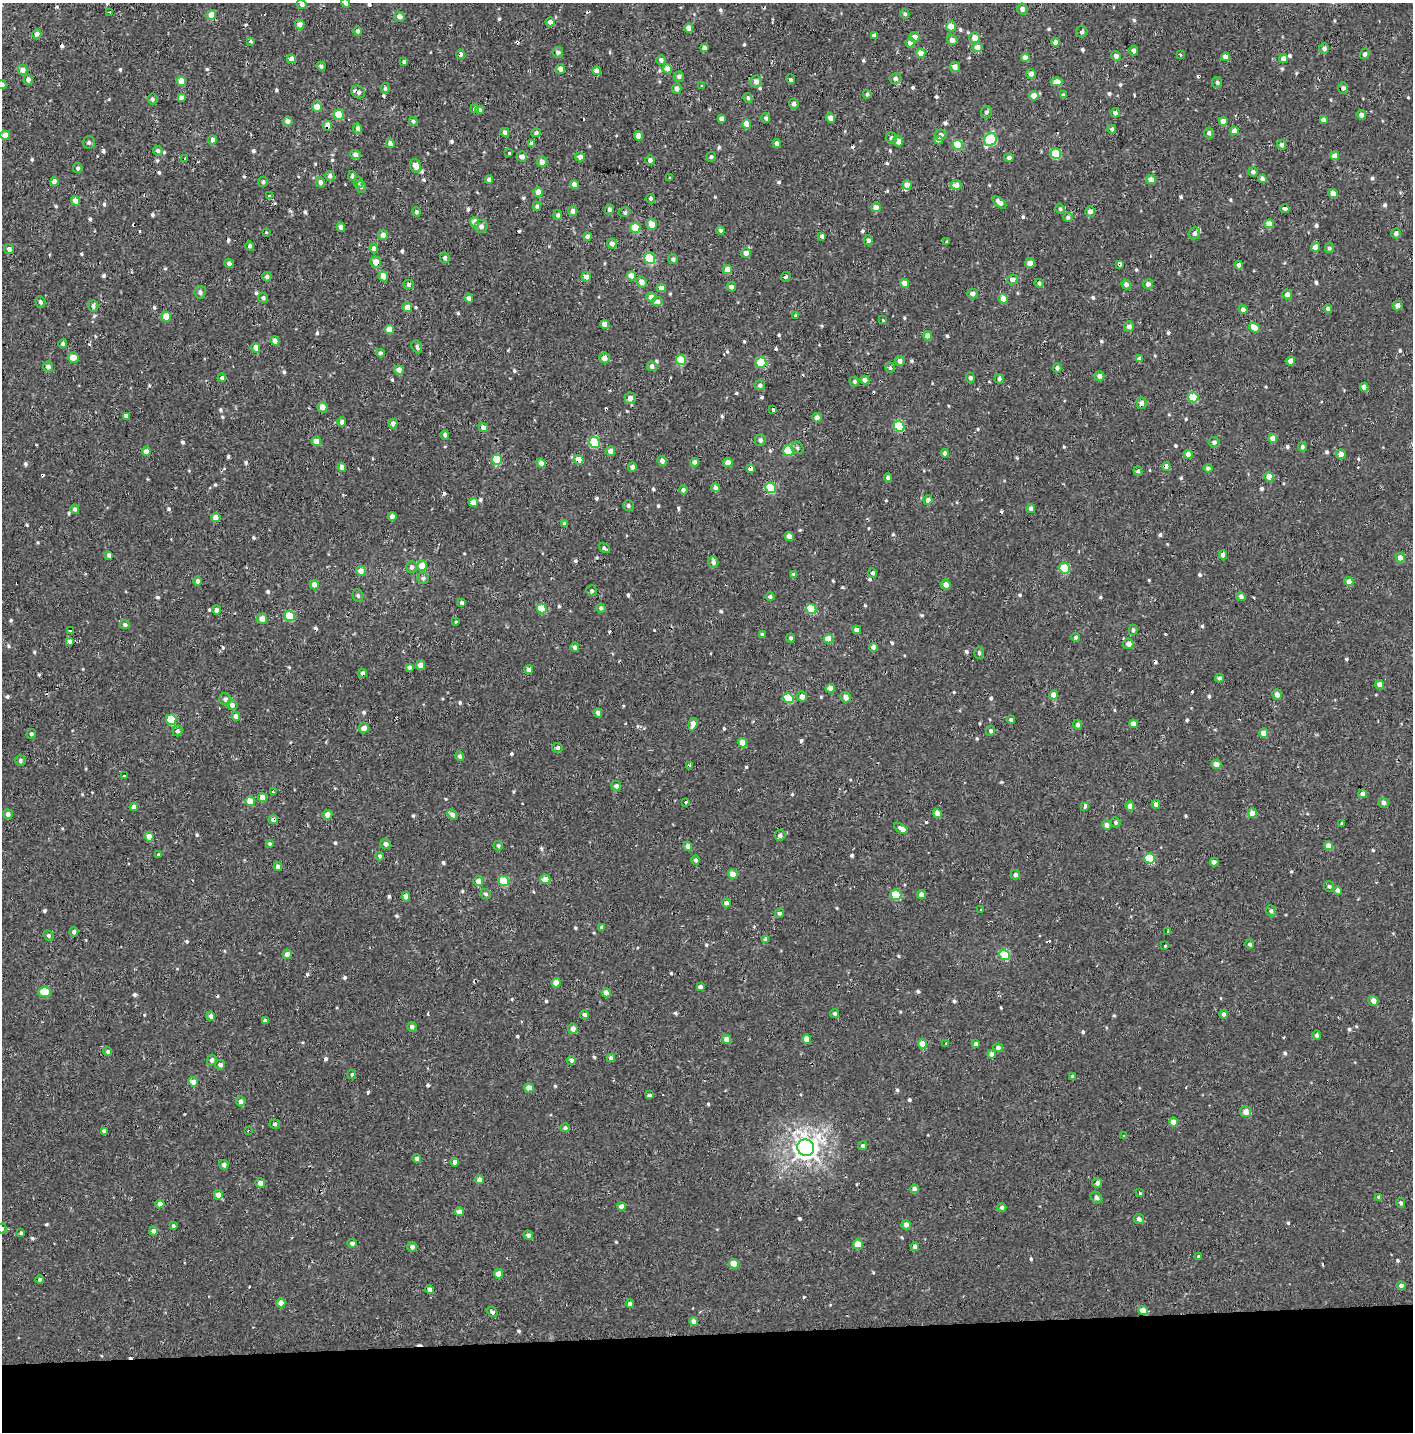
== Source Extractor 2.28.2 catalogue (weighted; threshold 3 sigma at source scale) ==
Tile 8 of 3 x 3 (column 2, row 3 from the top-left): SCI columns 1425-2835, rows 163-1592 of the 4245 x 4554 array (HDU 1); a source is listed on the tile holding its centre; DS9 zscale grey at full resolution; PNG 1415 x 1434 px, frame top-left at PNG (2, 3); each listed source drawn as its Kron ellipse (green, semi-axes under 4 px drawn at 4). Shown black and unused: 7% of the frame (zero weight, under 2 of 3 exposures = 3% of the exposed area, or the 3 px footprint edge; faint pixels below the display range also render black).
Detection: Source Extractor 2.28.2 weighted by HDU 2 'WHT'; one run over the whole footprint, this tile lists its part. Background -2.28e-05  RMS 0.0025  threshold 0.0113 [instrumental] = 3 sigma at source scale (4.5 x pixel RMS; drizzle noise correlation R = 1.50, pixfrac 1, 0.0396/0.0396 arcsec/px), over >= 5 px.
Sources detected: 776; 41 cosmic-ray / hot-pixel residue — neither listed nor drawn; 1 inside a brighter listed object's ellipse — not listed separately; of the other 734, all 500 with FLUX_AUTO >= 0.478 (the completeness limit of this list) listed and drawn (234 fainter detections not listed), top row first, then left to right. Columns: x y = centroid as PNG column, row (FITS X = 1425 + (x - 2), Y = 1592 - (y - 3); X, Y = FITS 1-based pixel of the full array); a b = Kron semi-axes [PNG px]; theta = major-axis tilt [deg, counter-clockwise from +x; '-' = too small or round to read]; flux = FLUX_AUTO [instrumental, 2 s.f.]
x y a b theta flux
346 3 5 4 - 1.1
302 5 5 4 - 0.86
1022 9 5 5 - 0.98
110 12 3 3 - 3.1
905 14 4 4 - 0.58
211 15 5 4 - 3.9
399 16 5 5 - 1.3
550 22 4 4 - 1.1
300 24 5 4 - 1.4
951 26 5 5 - 2.8
689 28 4 4 - 2
358 31 4 4 - 0.82
1082 32 6 5 - 0.6
37 34 5 4 - 1.3
874 36 4 4 - 0.91
915 37 5 5 - 1.6
975 38 5 5 - 2.3
952 40 5 4 - 1.4
250 41 3 3 - 1.7
1055 42 4 4 - 1.2
910 43 5 4 - 1.8
977 47 5 5 - 2
704 48 4 4 - 0.85
1324 48 5 4 - 1
1133 51 5 4 - 0.87
558 52 5 5 - 0.83
921 53 5 4 - 2.6
460 54 4 4 - 0.77
1180 54 3 3 - 0.51
1365 54 5 4 - 0.56
1116 56 5 4 - 1
1225 57 4 4 - 1.7
1025 58 4 4 - 2.2
291 59 4 4 - 2.4
1284 59 4 4 - 1.9
661 60 5 4 - 0.98
404 62 4 3 - 0.55
321 66 5 4 - 0.5
955 67 5 5 - 1.1
560 69 5 4 - 1.5
667 69 4 4 - 2.9
23 70 5 5 - 1.7
597 71 4 4 - 2.5
1031 74 5 4 - 1.1
679 77 5 5 - 0.84
791 79 5 3 - 3
895 79 6 5 - 0.88
28 80 5 4 - 1
181 81 5 4 - 3.7
756 82 6 5 - 1.3
1057 82 5 4 - 3.5
1217 82 5 5 - 0.57
2 84 5 4 - 1.3
701 86 3 3 - 0.53
385 88 6 4 -84 0.48
677 88 5 4 - 1.1
1343 88 5 5 - 0.78
358 92 7 6 - 0.82
867 94 4 4 - 0.56
1063 95 4 3 - 0.61
1034 96 5 5 - 2.2
181 98 4 4 - 1.2
748 98 5 4 - 0.59
152 99 5 5 - 0.58
794 104 5 5 - 0.9
317 107 5 4 - 2.8
475 109 4 3 - 2.4
480 110 4 4 - 1.3
986 112 6 5 - 0.66
1115 113 4 4 - 0.92
339 114 5 5 - 9.2
1361 115 4 4 - 1.3
722 118 4 4 - 1
766 118 5 4 - 0.63
831 118 5 4 - 1.9
1323 120 4 4 - 1
287 121 5 4 - 1.2
413 121 4 4 - 0.56
1223 121 4 4 - 2.3
747 124 5 4 - 2.8
328 126 5 4 - 2.2
358 128 5 4 - 0.91
1112 129 4 4 - 0.6
1234 131 4 4 - 2
505 132 4 4 - 1.1
536 133 5 4 - 0.66
1209 133 5 5 - 0.66
5 135 5 4 - 2.3
940 135 6 5 - 0.87
639 136 4 4 - 2.6
891 138 6 5 - 0.71
212 140 4 4 - 1.6
938 140 4 4 - 1.5
990 140 7 6 - 19
898 141 5 5 - 1.8
89 142 6 6 - 0.57
532 143 4 4 - 0.82
390 144 4 4 - 1.6
777 144 4 4 - 0.95
958 145 5 5 - 8.7
1281 145 5 4 - 0.93
158 151 5 4 - 0.52
509 153 3 3 - 2.1
355 154 5 4 - 1.3
1056 154 5 5 - 11
522 156 5 5 - 1.4
1335 156 4 4 - 2.4
580 157 5 4 - 1.4
711 157 5 4 - 0.55
1009 158 5 4 - 0.93
185 159 3 3 - 0.51
650 160 5 5 - 0.78
542 162 5 5 - 1.9
415 166 7 5 -65 2
78 168 5 4 - 0.53
1253 172 4 4 - 0.8
330 176 5 5 - 0.96
352 176 5 4 - 0.61
670 178 3 3 - 0.88
1151 179 5 4 - 2
1262 179 4 4 - 0.98
489 180 4 4 - 0.87
54 181 4 4 - 1.8
263 182 5 4 - 0.55
320 182 5 4 - 0.89
358 182 5 5 - 0.68
574 185 4 4 - 2.3
907 185 4 4 - 1.7
956 185 5 5 - 1.6
361 187 6 4 -73 0.54
538 192 5 5 - 1.9
1333 194 5 4 - 3.2
269 196 4 3 - 0.73
650 199 5 4 - 0.62
76 201 5 4 - 2.6
999 202 8 4 -40 1.5
537 206 4 4 - 0.61
876 207 5 4 - 1.5
609 209 5 4 - 0.63
1060 209 5 4 - 0.48
1285 209 5 4 - 1.8
573 211 4 4 - 1.3
1090 211 5 5 - 1.3
416 212 5 4 - 0.61
625 212 6 4 13 0.48
558 215 5 4 - 0.55
1068 217 5 4 - 0.65
475 222 5 4 - 2.5
652 224 5 5 - 2.6
1269 224 5 4 - 2.7
481 226 6 6 - 0.89
341 227 4 4 - 1.4
635 228 5 5 - 6.4
720 230 4 3 - 0.69
266 232 3 3 - 0.85
1195 233 6 5 - 0.83
1396 233 5 4 - 0.96
383 235 5 5 - 1.5
587 236 4 4 - 1.1
822 236 4 3 - 0.72
868 240 5 4 - 0.81
947 242 4 3 - 1.4
612 244 5 4 - 1.1
250 246 5 4 - 0.57
1315 247 4 4 - 1.7
374 248 5 4 - 0.92
1329 248 5 4 - 0.51
9 249 5 4 - 0.87
746 253 5 4 - 1.6
445 258 5 4 - 0.74
650 258 5 5 - 15
673 259 5 4 - 0.7
376 262 5 5 - 3
1030 263 5 4 - 2.3
229 264 4 4 - 0.82
1119 264 4 4 - 3.6
1239 265 4 4 - 1.8
727 269 5 4 - 2.3
383 276 5 4 - 2.7
631 276 4 4 - 2.7
267 277 5 4 - 0.77
586 277 5 4 - 1.5
786 277 5 4 - 0.48
1012 279 6 4 25 1.7
642 282 5 4 - 1.7
905 283 4 4 - 2.3
1039 283 4 4 - 0.51
409 284 5 5 - 0.72
1126 284 5 4 - 1.1
1148 284 5 4 - 1.1
731 287 5 4 - 0.9
661 288 5 4 - 1.6
200 292 6 6 - 0.75
973 294 5 5 - 1.2
1287 294 5 4 - 1.1
651 297 5 4 - 2.2
263 298 5 5 - 0.65
469 298 4 4 - 1
1003 299 5 4 - 2.4
657 301 5 4 - 1.5
40 302 6 5 - 0.65
93 306 6 5 - 0.85
1397 306 5 4 - 1.4
407 307 5 5 - 2.1
1243 309 4 4 - 1.2
1328 309 4 4 - 0.72
796 315 3 3 - 1.2
166 317 5 4 - 4
882 320 3 3 - 0.71
605 324 4 4 - 2.2
1129 326 5 5 - 1
1254 328 6 4 -38 2.5
389 330 4 4 - 2.9
928 336 4 4 - 2
275 341 4 4 - 1.8
63 344 4 4 - 0.53
417 347 7 5 -66 0.64
256 348 5 4 - 2
380 353 4 4 - 0.67
73 357 5 5 - 2.3
604 358 5 5 - 1.6
1139 359 4 4 - 1.1
681 360 5 5 - 7.6
900 361 5 4 - 1
1290 361 5 4 - 1.2
761 362 5 5 - 10
652 366 5 5 - 1.3
48 367 5 5 - 1.1
890 368 5 5 - 0.56
1057 368 4 4 - 0.73
399 370 5 5 - 1.6
1099 376 5 4 - 1.3
222 378 4 4 - 0.81
970 378 5 4 - 0.65
999 379 4 4 - 0.59
865 380 4 4 - 1.5
854 381 5 5 - 0.5
760 385 5 5 - 0.67
1364 387 4 4 - 1.6
1193 397 5 5 - 9.4
630 398 5 5 - 1.4
1141 403 6 5 - 1.2
322 407 5 5 - 2.3
773 410 4 3 - 4.5
126 416 4 4 - 1.2
817 418 5 4 - 1.2
342 422 5 4 - 0.94
393 424 5 4 - 1.3
899 426 5 5 - 15
483 427 4 4 - 2
445 435 5 4 - 0.59
1273 438 4 4 - 2.6
760 440 6 5 - 0.68
316 441 5 4 - 2.2
1214 442 5 5 - 0.9
594 443 5 5 - 13
1302 447 5 4 - 0.53
797 448 6 5 - 0.51
789 450 5 5 - 13
610 451 5 4 - 1.6
146 452 4 4 - 2
945 453 4 4 - 0.84
1188 454 4 4 - 1.1
1341 454 5 5 - 2
497 460 5 5 - 11
579 460 5 4 - 2.9
662 461 5 4 - 1.1
695 462 4 4 - 1.4
541 463 5 4 - 1.5
728 463 4 4 - 2.6
1166 466 4 4 - 1.5
342 467 4 4 - 1.6
632 467 4 4 - 0.74
1208 468 4 4 - 0.96
750 469 4 4 - 5.4
1138 471 5 4 - 0.52
1269 477 5 4 - 2.8
888 478 4 4 - 0.96
715 488 4 4 - 1.1
771 488 5 5 - 12
683 490 4 4 - 0.85
928 500 4 4 - 1.3
473 502 4 4 - 2.4
628 506 5 5 - 0.59
1031 508 4 4 - 1
75 509 4 4 - 0.65
216 517 4 4 - 2.4
392 517 4 4 - 1.4
564 524 4 4 - 0.51
789 536 4 4 - 1.8
604 548 6 3 -35 0.52
109 555 4 3 - 0.62
1223 555 4 4 - 1.4
1400 558 5 4 - 2
713 562 6 5 - 0.91
422 566 5 5 - 3.6
411 567 6 5 - 0.85
1065 568 5 5 - 11
361 571 5 5 - 1.9
873 573 4 4 - 0.57
794 574 4 3 - 0.71
423 578 6 5 - 0.65
198 581 4 4 - 0.89
1349 582 4 4 - 2.5
314 585 4 4 - 2.4
946 585 5 5 - 1.5
592 591 5 5 - 0.63
358 596 6 5 - 0.52
770 597 4 4 - 0.65
1241 597 5 4 - 1.1
462 603 4 3 - 0.8
601 608 4 4 - 0.71
542 609 5 4 - 6.8
811 609 5 5 - 11
217 610 4 4 - 0.95
290 616 5 5 - 10
262 619 5 5 - 2.2
456 621 3 3 - 0.65
125 625 5 4 - 0.75
857 630 4 4 - 1.3
1133 630 5 4 - 0.6
70 631 3 3 - 1.9
762 635 3 3 - 6
1076 637 4 4 - 0.66
791 638 4 4 - 0.55
828 639 5 4 - 4.7
70 641 4 4 - 0.65
1128 644 5 5 - 1.4
575 647 5 4 - 0.65
874 647 4 4 - 1.7
979 653 6 5 - 0.56
421 665 5 4 - 1.9
409 667 4 4 - 0.79
529 670 4 4 - 1.7
363 673 4 4 - 0.97
1219 678 4 4 - 0.51
1380 684 4 4 - 2.1
830 688 4 4 - 2.7
1054 695 5 4 - 1.9
1277 695 5 5 - 1.4
802 697 5 5 - 1.4
846 697 5 5 - 1.6
789 698 5 5 - 9.7
225 699 6 6 - 0.97
232 705 5 5 - 1.2
598 713 4 4 - 0.94
236 716 4 4 - 1.2
171 720 5 5 - 10
1011 720 4 4 - 0.67
693 724 6 4 73 2
1133 724 4 4 - 1.5
1077 725 5 4 - 0.74
364 728 5 4 - 1.8
178 731 5 5 - 0.66
991 731 5 4 - 0.67
1264 733 5 4 - 2.8
31 734 5 4 - 0.51
742 743 5 4 - 2.6
557 748 5 4 - 0.67
460 756 5 4 - 0.69
20 761 5 5 - 0.64
1216 764 5 4 - 1.7
690 766 4 3 - 5
124 776 3 3 - 0.87
616 786 5 4 - 0.93
273 792 3 3 - 3.1
1363 794 4 4 - 1.7
263 798 4 4 - 2.5
250 801 5 4 - 3.7
686 802 3 3 - 2.1
1384 803 5 5 - 1.1
1156 804 4 4 - 0.9
1085 806 3 3 - 13
1130 806 5 4 - 1.9
134 807 4 4 - 1.1
1252 813 4 4 - 2.5
8 814 5 5 - 0.96
452 814 5 4 - 1.1
937 814 4 4 - 1.6
327 815 5 5 - 1.8
273 820 5 4 - 0.98
1116 822 5 5 - 0.59
1341 824 3 3 - 0.58
1107 825 5 4 - 1.3
901 828 7 4 -32 3.5
780 835 5 5 - 0.84
149 837 5 4 - 1.9
269 844 4 4 - 0.48
386 844 5 5 - 1.2
498 846 5 4 - 0.49
688 846 4 4 - 1.2
1329 846 4 4 - 2.7
159 855 3 3 - 1.6
380 856 4 4 - 0.58
1150 858 5 5 - 11
696 860 5 4 - 0.63
1214 862 4 4 - 1.4
278 867 4 4 - 1.1
733 874 5 4 - 3.5
1015 875 5 4 - 0.87
545 879 5 5 - 2.4
478 881 5 4 - 2
504 881 5 5 - 10
1329 886 5 5 - 0.51
1338 891 4 4 - 1.4
486 894 5 4 - 0.51
896 895 5 5 - 11
921 895 5 4 - 1.4
406 897 4 4 - 1.8
726 903 4 4 - 1
981 910 3 3 - 0.82
1271 911 5 5 - 0.59
779 913 4 4 - 0.77
602 927 4 4 - 0.56
1168 931 3 3 - 0.84
74 932 5 4 - 0.81
48 936 5 4 - 0.49
766 939 4 3 - 1.9
1250 944 4 4 - 0.68
1165 946 3 3 - 1.2
287 954 4 4 - 1.3
1004 955 6 5 - 12
556 983 4 4 - 2.5
700 987 4 4 - 0.85
45 992 6 5 - 7.1
606 993 4 4 - 1.8
1373 1001 5 5 - 1.6
835 1013 4 4 - 0.53
1224 1014 4 4 - 0.79
584 1015 4 4 - 0.62
211 1016 4 4 - 0.86
265 1020 4 3 - 2.4
412 1027 4 4 - 0.84
573 1029 5 5 - 1.4
1317 1035 5 4 - 0.54
727 1039 4 4 - 2.1
807 1039 5 4 - 2.3
922 1044 5 4 - 4.1
946 1044 4 3 - 1.2
976 1044 4 3 - 0.76
998 1047 5 4 - 0.81
108 1052 4 4 - 0.55
992 1054 4 4 - 1.5
611 1058 4 4 - 0.82
212 1060 5 4 - 0.87
571 1060 4 4 - 0.93
220 1065 5 5 - 0.93
352 1074 4 4 - 0.52
1073 1077 4 3 - 0.77
193 1082 5 4 - 2.3
529 1088 5 4 - 2.6
650 1095 4 3 - 3.2
241 1101 5 5 - 0.92
1246 1112 6 5 - 2.1
1173 1122 5 4 - 2.7
275 1124 5 4 - 0.52
565 1128 5 4 - 0.61
104 1131 4 4 - 1.2
249 1131 3 3 - 1.4
1124 1136 3 3 - 2.1
863 1146 4 4 - 0.51
806 1148 8 8 - 230
417 1159 4 4 - 1.1
455 1162 4 4 - 1.5
224 1165 5 4 - 0.8
480 1180 4 4 - 1.5
260 1183 5 4 - 1.4
1097 1183 5 5 - 1
915 1189 4 4 - 1.3
1139 1193 4 3 - 2.5
218 1195 5 4 - 2.2
1097 1197 6 5 - 0.7
1379 1197 4 3 - 0.6
1401 1203 5 4 - 0.54
160 1204 4 4 - 1.5
621 1206 4 4 - 1.7
1002 1207 4 4 - 0.64
459 1212 4 4 - 1.6
1139 1219 5 5 - 0.92
906 1225 5 4 - 1.6
173 1226 4 3 - 0.49
2 1229 5 5 - 0.51
153 1231 4 4 - 1
21 1233 4 3 - 0.53
528 1235 5 4 - 1
352 1243 5 4 - 0.97
858 1244 5 4 - 4.7
412 1247 5 5 - 0.97
915 1247 4 4 - 1.1
1199 1256 3 3 - 2.3
734 1264 5 4 - 4.7
498 1274 4 4 - 2.4
40 1280 4 4 - 0.63
1401 1286 4 4 - 0.89
430 1290 4 4 - 1.4
281 1303 4 4 - 2
630 1304 4 4 - 1
1143 1311 5 4 - 3
492 1312 6 4 -38 0.75
694 1322 4 4 - 2
Overlapping masked pixels (flux is a lower limit): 21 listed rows (the first 20) at x y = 460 54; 358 92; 475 109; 328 126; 376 262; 1119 264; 761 362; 630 398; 579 460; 1166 466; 750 469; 771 488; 363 673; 830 688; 273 820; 606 993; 529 1088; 249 1131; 806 1148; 160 1204
Isophote crosses this tile's border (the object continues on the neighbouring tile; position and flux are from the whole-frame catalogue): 3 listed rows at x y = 346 3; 2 84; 2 1229